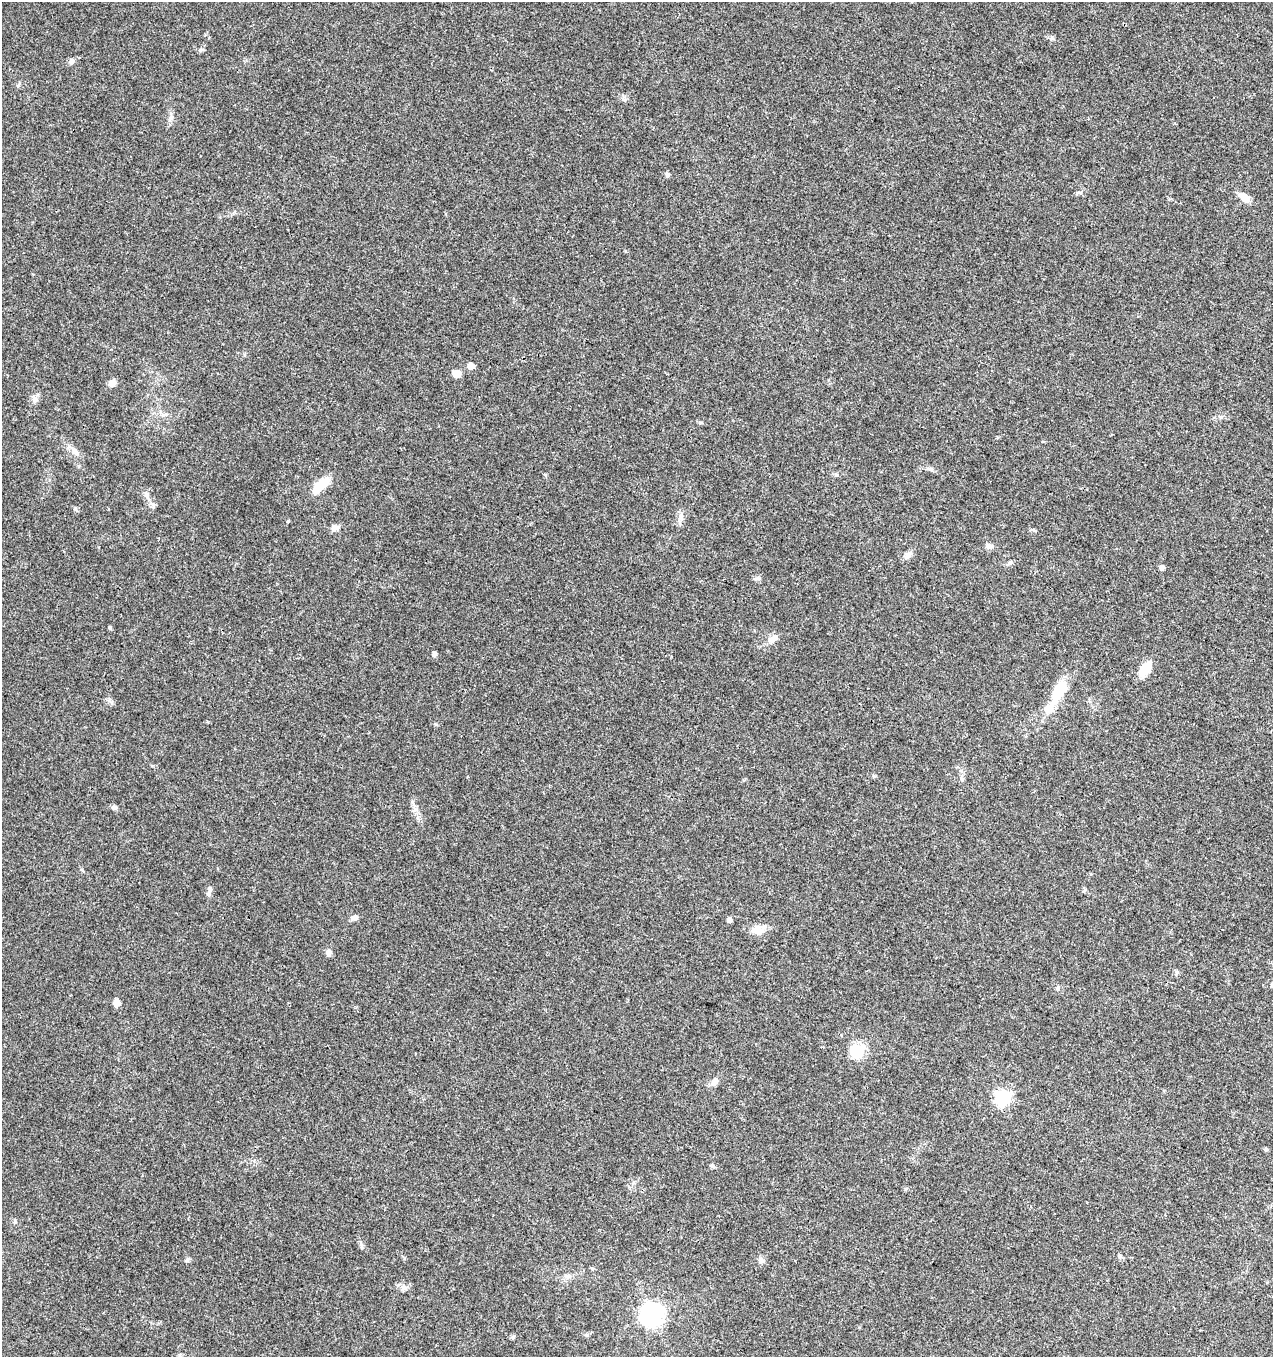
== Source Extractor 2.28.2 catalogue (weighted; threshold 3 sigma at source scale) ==
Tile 6 of 4 x 4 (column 2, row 2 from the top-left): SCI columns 1487-2757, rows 2720-4074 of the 5579 x 5430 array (HDU 1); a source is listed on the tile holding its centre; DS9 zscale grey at full resolution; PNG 1275 x 1359 px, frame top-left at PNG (2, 2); no overlay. Shown black and unused: <1% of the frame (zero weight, under 3 of 4 exposures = <1% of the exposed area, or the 3 px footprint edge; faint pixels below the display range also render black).
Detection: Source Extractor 2.28.2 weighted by HDU 2 'WHT'; one run over the whole footprint, this tile lists its part. Background 0.0419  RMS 0.0035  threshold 0.0157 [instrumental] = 3 sigma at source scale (4.5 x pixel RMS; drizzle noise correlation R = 1.50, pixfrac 1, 0.0396/0.0396 arcsec/px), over >= 5 px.
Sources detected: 50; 1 inside a brighter object's white glare — not listed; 1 inside a brighter listed object's ellipse — not listed separately; the other 48 listed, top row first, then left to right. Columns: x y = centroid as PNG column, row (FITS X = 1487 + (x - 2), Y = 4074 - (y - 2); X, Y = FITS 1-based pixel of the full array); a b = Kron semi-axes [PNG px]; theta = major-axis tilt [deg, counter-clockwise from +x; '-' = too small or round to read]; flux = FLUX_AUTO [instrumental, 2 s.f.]
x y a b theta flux
1051 39 7 4 1 0.61
71 61 8 6 70 1.1
18 85 6 4 70 0.5
171 118 11 5 68 1.1
667 175 6 6 - 0.75
1080 192 7 4 0 0.59
1245 198 13 8 -39 3.5
471 366 5 5 - 3.1
457 374 6 5 - 6.5
112 383 9 7 44 1.9
34 400 8 8 - 1.3
163 415 7 4 18 0.7
1221 417 6 5 - 0.6
75 452 13 7 -45 1.8
930 469 10 5 -15 0.98
323 483 15 7 36 11
146 495 7 4 -89 0.84
153 504 9 3 -69 0.67
681 517 12 4 -85 1.3
288 521 4 3 - 0.31
334 528 11 8 2 1.7
989 546 11 7 -8 1.3
908 555 11 7 56 1.7
1010 563 7 5 62 0.73
1162 567 5 5 - 1.2
773 639 16 8 41 2.3
434 654 5 5 - 1
1145 669 17 9 58 6.5
1059 691 32 14 60 9.9
114 807 7 5 -29 0.89
210 889 6 6 - 0.81
355 918 9 6 11 1.3
729 920 5 5 - 1.3
758 930 18 13 14 3.6
329 952 7 6 - 1.6
117 1003 6 6 - 3
857 1051 18 17 - 7.7
714 1082 10 7 49 1.9
1002 1097 7 6 - 70
1266 1149 5 5 - 0.51
15 1222 6 4 89 0.49
361 1246 9 4 -77 0.64
1119 1256 6 5 - 0.57
761 1260 10 6 -51 1.1
567 1276 10 6 -8 1.2
652 1314 8 8 - 220
586 1335 6 4 -89 0.44
513 1337 6 5 - 0.53
Unlisted compact peaks at least as high as the median listed source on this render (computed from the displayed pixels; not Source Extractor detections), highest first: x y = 110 627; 187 1261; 200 50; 75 509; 712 1166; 700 422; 874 776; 436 724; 418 818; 1177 972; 415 809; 404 1258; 403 1288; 1057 988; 109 700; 624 99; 905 1189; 545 474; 759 578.